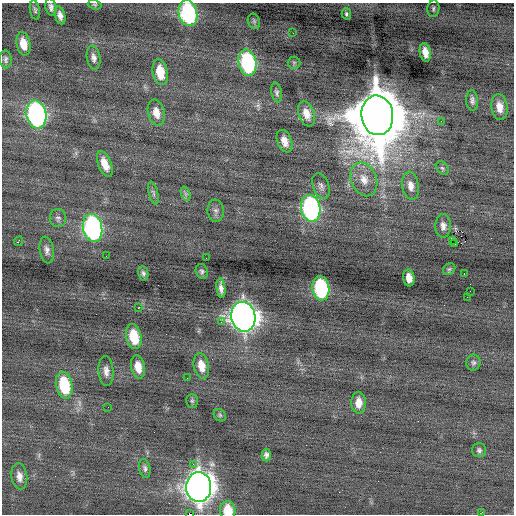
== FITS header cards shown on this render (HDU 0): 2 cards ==
NAXIS1  =                  512 / Axis length
NAXIS2  =                  512 / Axis length

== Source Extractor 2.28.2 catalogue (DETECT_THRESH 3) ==
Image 512 x 512 px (HDU 0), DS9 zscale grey, 1 PNG px = 1 image px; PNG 516 x 516 px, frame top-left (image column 1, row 512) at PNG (2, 3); each listed source drawn as its Kron ellipse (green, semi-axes under 4 px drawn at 4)
Background -0.0394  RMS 0.79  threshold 2.36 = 3 sigma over >= 5 px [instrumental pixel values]
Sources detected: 76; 1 with non-positive FLUX_AUTO (blend fragments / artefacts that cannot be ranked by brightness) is neither listed nor drawn; the other 75 listed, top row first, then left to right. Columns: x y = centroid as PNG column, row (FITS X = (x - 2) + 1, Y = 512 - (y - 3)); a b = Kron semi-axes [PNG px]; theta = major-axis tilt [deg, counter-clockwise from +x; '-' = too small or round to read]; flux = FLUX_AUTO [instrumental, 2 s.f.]
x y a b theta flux
95 5 7 4 -17 79
51 7 9 5 -80 180
433 9 8 6 82 130
35 10 10 5 -79 110
188 13 13 9 -77 7200
346 14 6 4 -75 140
60 15 9 5 -76 270
254 21 8 6 -69 100
293 33 2 2 - 34
23 44 12 7 -78 740
425 52 9 5 -78 470
94 58 12 6 -81 250
6 59 9 6 -87 150
247 63 13 8 -77 6000
294 63 6 6 - 98
160 72 13 7 -80 1200
277 93 10 5 -79 140
472 100 10 6 -85 190
499 107 13 8 -80 550
156 113 13 8 -76 550
306 114 13 8 -70 560
36 115 14 10 -78 15000
377 115 20 16 -84 480000
441 121 3 2 - 58
284 141 12 7 -69 480
105 164 14 6 -68 610
442 168 7 5 -46 130
364 179 17 12 -68 770
321 186 13 8 -69 250
411 186 14 8 -80 430
153 193 11 4 -76 140
186 194 7 4 -71 120
311 208 13 9 -78 12000
216 211 11 8 -84 220
58 218 9 8 - 180
443 226 11 7 89 280
93 228 14 9 -78 13000
452 240 3 2 - 110
18 241 5 2 - 230
455 244 2 2 - 34
47 250 13 7 -80 250
106 256 2 2 - 29
206 258 2 2 - 45
449 269 6 5 - 96
202 271 7 6 - 130
143 273 7 5 -79 130
464 273 2 2 - 42
409 278 8 5 -83 420
221 288 10 4 -83 270
321 288 12 8 -82 5700
470 291 3 2 - 41
467 297 2 2 - 20
139 307 3 2 - 150
243 317 15 12 -78 54000
221 322 3 2 - 130
134 337 12 7 -78 1500
473 363 8 7 - 140
201 366 13 7 -78 710
138 367 11 7 -79 650
106 371 15 7 -85 340
187 378 2 2 - 44
64 385 13 8 -78 2900
192 401 7 5 -90 84
359 403 11 7 89 530
108 407 3 2 - 44
220 415 7 5 -46 100
479 450 7 7 - 140
266 455 6 4 -87 170
193 464 3 3 - 84
145 468 9 5 -79 150
19 476 13 8 -83 370
199 487 15 12 87 65000
228 510 9 8 - 1100
482 512 3 2 - 59
190 514 3 2 - 44000
At the frame edge (FLAGS 8, measured only in part): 3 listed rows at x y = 188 13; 228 510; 190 514
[1 non-positive-flux detection neither listed nor drawn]